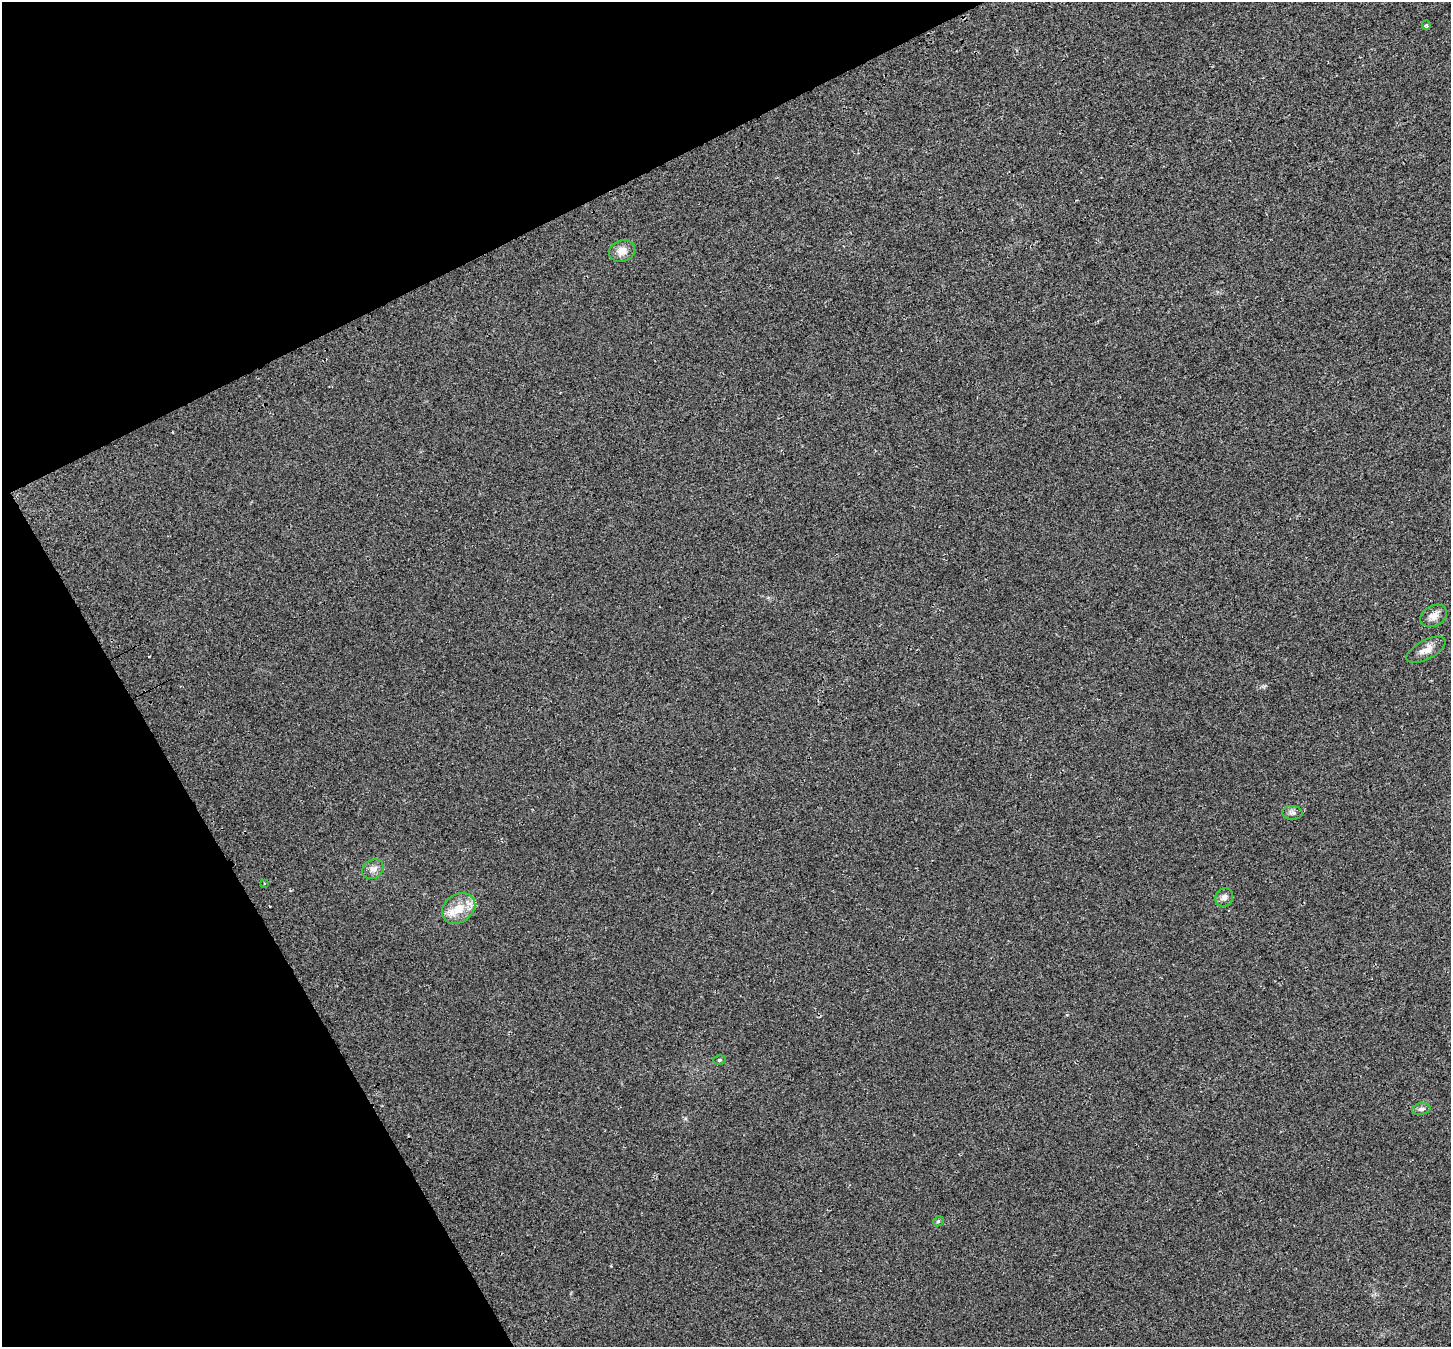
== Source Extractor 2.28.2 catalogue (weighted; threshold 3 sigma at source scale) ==
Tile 5 of 4 x 4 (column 1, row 2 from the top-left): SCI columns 59-1507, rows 2872-4216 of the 5917 x 5803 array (HDU 1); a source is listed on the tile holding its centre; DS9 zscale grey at full resolution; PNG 1453 x 1349 px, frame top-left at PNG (2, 2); each listed source drawn as its Kron ellipse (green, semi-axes under 4 px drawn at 4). Shown black and unused: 24% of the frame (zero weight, under 2 of 3 exposures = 4% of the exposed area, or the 3 px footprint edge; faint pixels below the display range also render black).
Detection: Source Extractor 2.28.2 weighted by HDU 2 'WHT'; one run over the whole footprint, this tile lists its part. Background 0.0439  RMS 0.01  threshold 0.047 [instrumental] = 3 sigma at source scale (4.5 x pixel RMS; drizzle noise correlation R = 1.50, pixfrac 1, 0.0396/0.0396 arcsec/px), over >= 5 px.
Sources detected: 13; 1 cosmic-ray / hot-pixel residue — neither listed nor drawn; the other 12 listed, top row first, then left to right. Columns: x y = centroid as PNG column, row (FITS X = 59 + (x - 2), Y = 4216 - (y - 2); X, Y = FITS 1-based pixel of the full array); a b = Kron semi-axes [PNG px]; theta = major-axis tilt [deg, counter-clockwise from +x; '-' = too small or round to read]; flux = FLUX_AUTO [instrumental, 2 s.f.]
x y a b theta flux
1426 25 4 4 - 1.5
622 251 13 10 22 9.5
1434 616 14 10 29 6.9
1426 650 22 9 28 8.7
1292 813 10 7 -2 3.3
373 869 11 9 33 5.6
264 883 3 3 - 2.8
1224 897 10 8 55 5
459 908 18 14 37 20
719 1060 6 5 - 1.6
1421 1109 9 5 10 2.6
938 1221 5 4 - 1.3